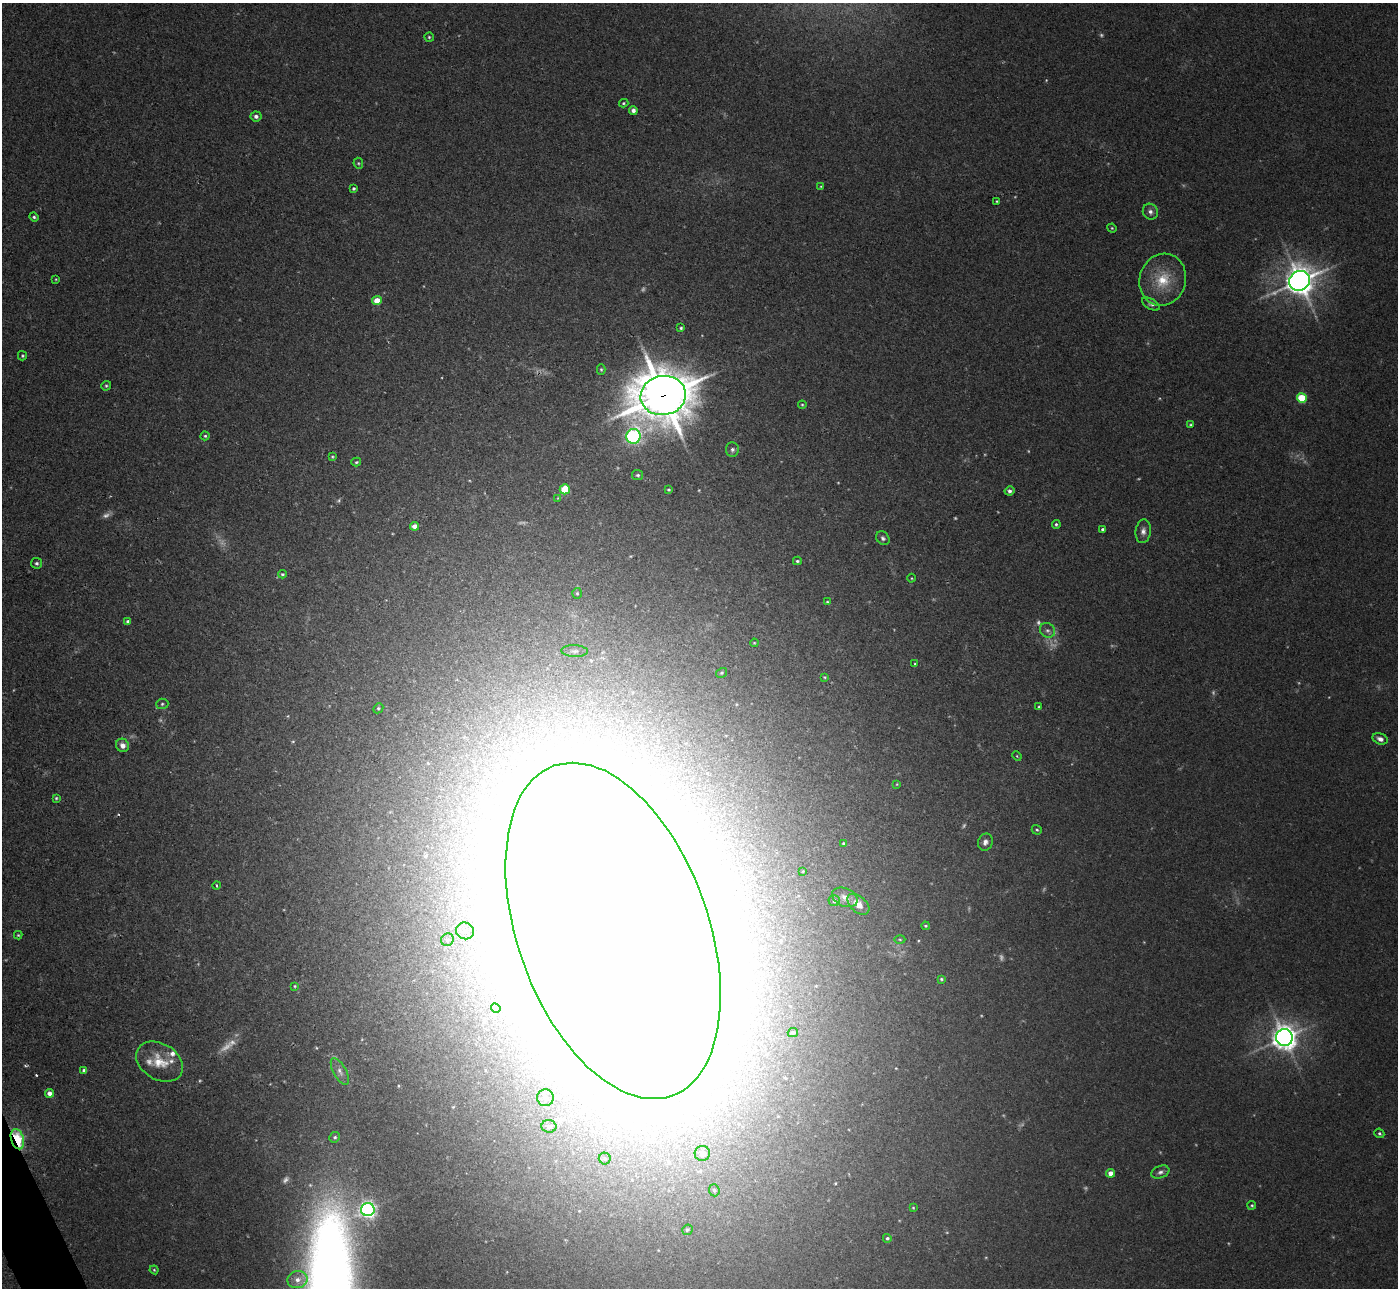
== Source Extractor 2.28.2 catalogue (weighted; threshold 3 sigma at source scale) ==
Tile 7 of 4 x 4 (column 3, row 2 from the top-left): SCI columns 2836-4231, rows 2756-4041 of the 5657 x 5637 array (HDU 1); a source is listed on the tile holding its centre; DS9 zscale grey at full resolution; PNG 1400 x 1290 px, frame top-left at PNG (2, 3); each listed source drawn as its Kron ellipse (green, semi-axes under 4 px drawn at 4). Shown black and unused: <1% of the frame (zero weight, under 2 of 3 exposures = <1% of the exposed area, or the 3 px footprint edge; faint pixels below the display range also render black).
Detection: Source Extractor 2.28.2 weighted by HDU 2 'WHT'; one run over the whole footprint, this tile lists its part. Background 0.0422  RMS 0.0074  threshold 0.0332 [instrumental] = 3 sigma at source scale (4.5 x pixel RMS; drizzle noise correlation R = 1.50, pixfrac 1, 0.05/0.05 arcsec/px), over >= 5 px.
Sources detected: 138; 31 too faint to see at this stretch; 4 inside a brighter object's white glare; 1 cosmic-ray / hot-pixel residue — neither listed nor drawn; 2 inside a brighter listed object's ellipse — not listed separately; the other 100 listed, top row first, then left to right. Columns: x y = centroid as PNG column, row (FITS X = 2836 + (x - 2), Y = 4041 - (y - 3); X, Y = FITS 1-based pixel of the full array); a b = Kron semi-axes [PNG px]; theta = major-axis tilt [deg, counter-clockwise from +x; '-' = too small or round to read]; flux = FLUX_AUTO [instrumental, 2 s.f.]
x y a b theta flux
429 37 5 4 - 1.2
624 103 5 3 - 1
633 110 4 4 - 3.1
256 116 5 5 - 2.5
358 163 5 5 - 1.1
821 186 4 3 - 0.66
354 188 4 3 - 1.3
997 201 3 3 - 0.73
1150 212 8 7 - 3.2
34 217 5 4 - 1.5
1112 228 5 4 - 0.82
56 279 4 3 - 0.65
1163 280 26 23 72 27
1299 281 11 9 30 1100
377 301 5 4 - 12
1151 304 9 5 -29 2.1
681 328 4 4 - 1.3
22 356 4 4 - 1.1
601 369 5 4 - 1.2
106 386 5 4 - 1.2
663 395 23 19 10 3500
1302 398 5 5 - 33
802 405 4 3 - 0.82
1191 425 3 3 - 0.94
205 436 4 4 - 1.2
633 436 7 7 - 230
732 450 7 6 - 2.3
332 457 4 4 - 0.92
356 462 5 3 - 1.1
638 475 5 5 - 1.5
565 489 5 5 - 32
668 490 3 3 - 0.95
1009 491 5 4 - 2.3
558 498 4 4 - 0.72
1056 524 4 4 - 1.4
415 526 4 4 - 6.7
1103 529 3 3 - 1.6
1143 531 12 7 84 4.2
883 538 7 6 - 2.2
797 561 4 3 - 1.2
36 563 5 5 - 1.8
282 574 4 3 - 1.1
912 578 4 3 - 0.61
577 593 5 4 - 1.1
827 602 4 3 - 0.73
128 621 4 3 - 1.5
1047 630 8 7 - 2.7
754 643 4 3 - 0.83
575 651 13 6 -2 3.3
915 664 4 4 - 0.8
721 673 5 4 - 1.1
824 677 3 2 - 0.7
162 704 6 5 - 1.4
1039 707 4 4 - 1
378 708 5 4 - 1.1
1380 739 8 5 -20 3.7
122 745 7 6 - 5.1
1017 756 5 3 - 0.69
897 784 3 3 - 0.58
56 798 4 3 - 1
1037 830 5 4 - 1.1
985 842 9 7 68 3.4
843 844 3 3 - 1.3
803 871 4 3 - 0.61
216 885 4 2 - 0.79
845 897 13 9 -25 5.3
834 901 5 5 - 1.9
858 904 13 8 -42 8.3
926 926 4 3 - 0.96
465 931 9 8 - 4.6
613 931 175 95 -70 19000
18 935 4 4 - 0.85
900 939 5 3 - 0.79
447 940 6 6 - 1.6
941 979 4 3 - 1
295 986 3 3 - 0.83
496 1008 5 4 - 1.4
793 1033 5 4 - 1.4
1284 1037 8 8 - 810
160 1062 25 18 -31 18
84 1070 4 3 - 1.9
340 1071 15 6 -61 4.4
50 1093 4 4 - 4.9
545 1098 8 8 - 3.6
549 1126 7 6 - 2.7
1379 1133 5 4 - 1.4
335 1137 5 5 - 1.5
17 1139 10 6 -73 92
702 1153 7 7 - 3.1
605 1159 6 6 - 1.5
1160 1172 9 6 21 2.8
1111 1173 4 4 - 7.2
714 1190 6 5 - 1.4
1252 1205 4 4 - 0.99
913 1208 3 3 - 0.68
368 1210 7 6 - 330
687 1230 5 5 - 1.2
887 1238 4 4 - 1.3
154 1270 4 4 - 0.86
297 1280 10 8 12 5.4
Overlapping masked pixels (flux is a lower limit): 3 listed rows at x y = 663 395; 613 931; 17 1139